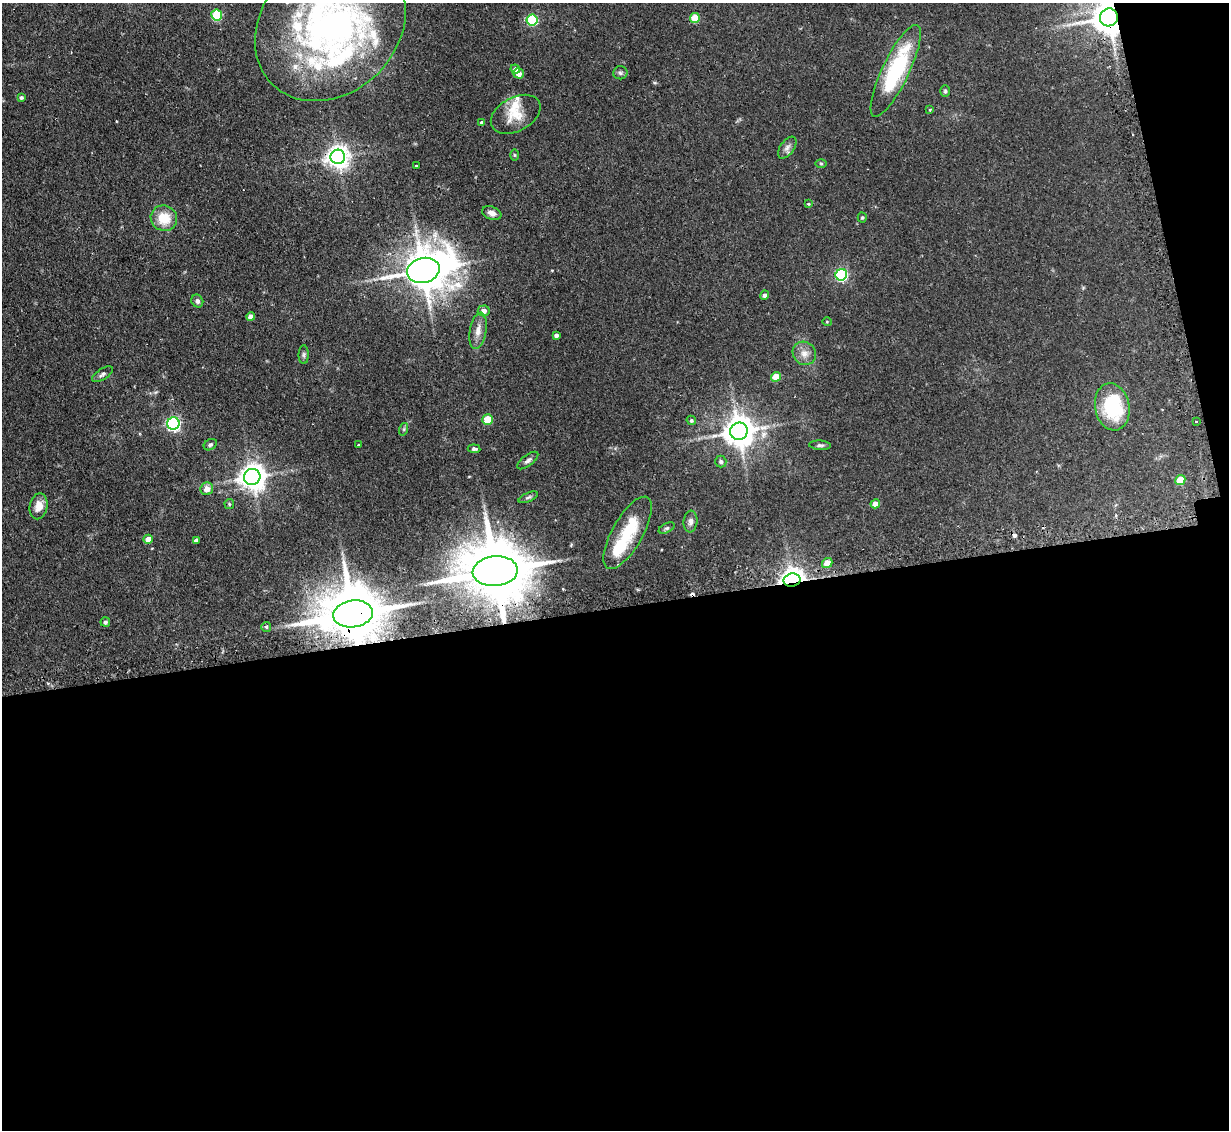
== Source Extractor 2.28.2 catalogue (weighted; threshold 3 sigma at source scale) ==
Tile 16 of 4 x 4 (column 4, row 4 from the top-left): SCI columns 3715-4941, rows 159-1286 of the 4972 x 4943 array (HDU 1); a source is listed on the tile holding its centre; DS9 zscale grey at full resolution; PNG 1231 x 1132 px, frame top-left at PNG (2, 3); each listed source drawn as its Kron ellipse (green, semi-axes under 4 px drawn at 4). Shown black and unused: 49% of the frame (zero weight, under 2 of 3 exposures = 4% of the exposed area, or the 3 px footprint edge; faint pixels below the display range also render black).
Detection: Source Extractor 2.28.2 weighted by HDU 2 'WHT'; one run over the whole footprint, this tile lists its part. Background 0.137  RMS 0.0072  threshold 0.0322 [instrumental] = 3 sigma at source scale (4.5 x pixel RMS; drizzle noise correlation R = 1.50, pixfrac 1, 0.05/0.05 arcsec/px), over >= 5 px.
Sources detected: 75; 2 cosmic-ray / hot-pixel residue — neither listed nor drawn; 6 inside a brighter listed object's ellipse — not listed separately; the other 67 listed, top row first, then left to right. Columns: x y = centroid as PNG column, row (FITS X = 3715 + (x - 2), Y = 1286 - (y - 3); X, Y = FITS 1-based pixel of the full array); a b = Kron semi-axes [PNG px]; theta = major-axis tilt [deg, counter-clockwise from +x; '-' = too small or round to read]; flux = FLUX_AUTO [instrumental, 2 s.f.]
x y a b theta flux
217 15 5 5 - 41
1109 17 9 9 - 1400
695 18 5 5 - 17
532 20 5 5 - 60
330 26 82 67 45 300
515 69 5 4 - 3
896 71 50 13 64 67
620 73 7 6 - 1.7
519 74 5 5 - 5.3
945 91 6 5 - 1.1
21 97 4 4 - 1.5
930 110 3 3 - 1.1
516 114 27 17 28 15
482 122 4 4 - 1.4
787 148 12 7 53 3.1
514 155 6 4 -88 0.79
338 157 7 7 - 540
821 163 6 4 -1 0.86
416 166 3 2 - 0.77
808 204 3 3 - 1.3
492 213 10 6 -21 3.8
862 217 5 4 - 0.79
164 218 13 12 - 15
423 270 16 12 15 1800
841 275 6 5 - 91
764 295 5 4 - 2.1
197 301 6 5 - 2
484 311 6 5 - 3.8
251 317 4 4 - 4.9
827 322 5 3 - 0.54
478 331 18 8 79 6
556 335 4 3 - 2
804 353 12 11 - 5.6
304 355 9 5 -90 1.5
103 374 12 5 33 2.1
776 377 5 4 - 12
1112 407 24 17 -79 49
487 419 5 5 - 18
691 420 5 4 - 1.2
1196 421 3 2 - 0.83
173 423 6 6 - 160
404 429 6 4 72 1
739 431 9 8 - 1200
210 445 7 5 32 1.4
358 445 3 2 - 0.82
820 445 11 4 -3 1.7
474 449 6 4 -7 1.5
528 460 12 5 37 2.4
721 462 6 5 - 1.4
252 477 8 8 - 780
1180 480 5 4 - 12
207 489 6 6 - 5.9
528 497 10 4 24 1.5
229 504 5 4 - 0.89
875 504 4 4 - 5.6
38 506 13 9 78 7.1
690 521 11 7 85 3
667 528 8 4 26 1.4
628 533 41 15 60 31
148 539 5 4 - 6
196 540 4 4 - 2.4
827 563 5 5 - 9.4
495 571 22 15 5 6300
792 580 8 6 12 540
353 614 20 13 8 4700
105 622 5 5 - 1.5
266 627 5 5 - 1.2
Overlapping masked pixels (flux is a lower limit): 5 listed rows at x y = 1109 17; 338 157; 495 571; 792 580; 353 614
Isophote crosses this tile's border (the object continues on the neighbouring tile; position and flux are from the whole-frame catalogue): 2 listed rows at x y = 1109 17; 330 26